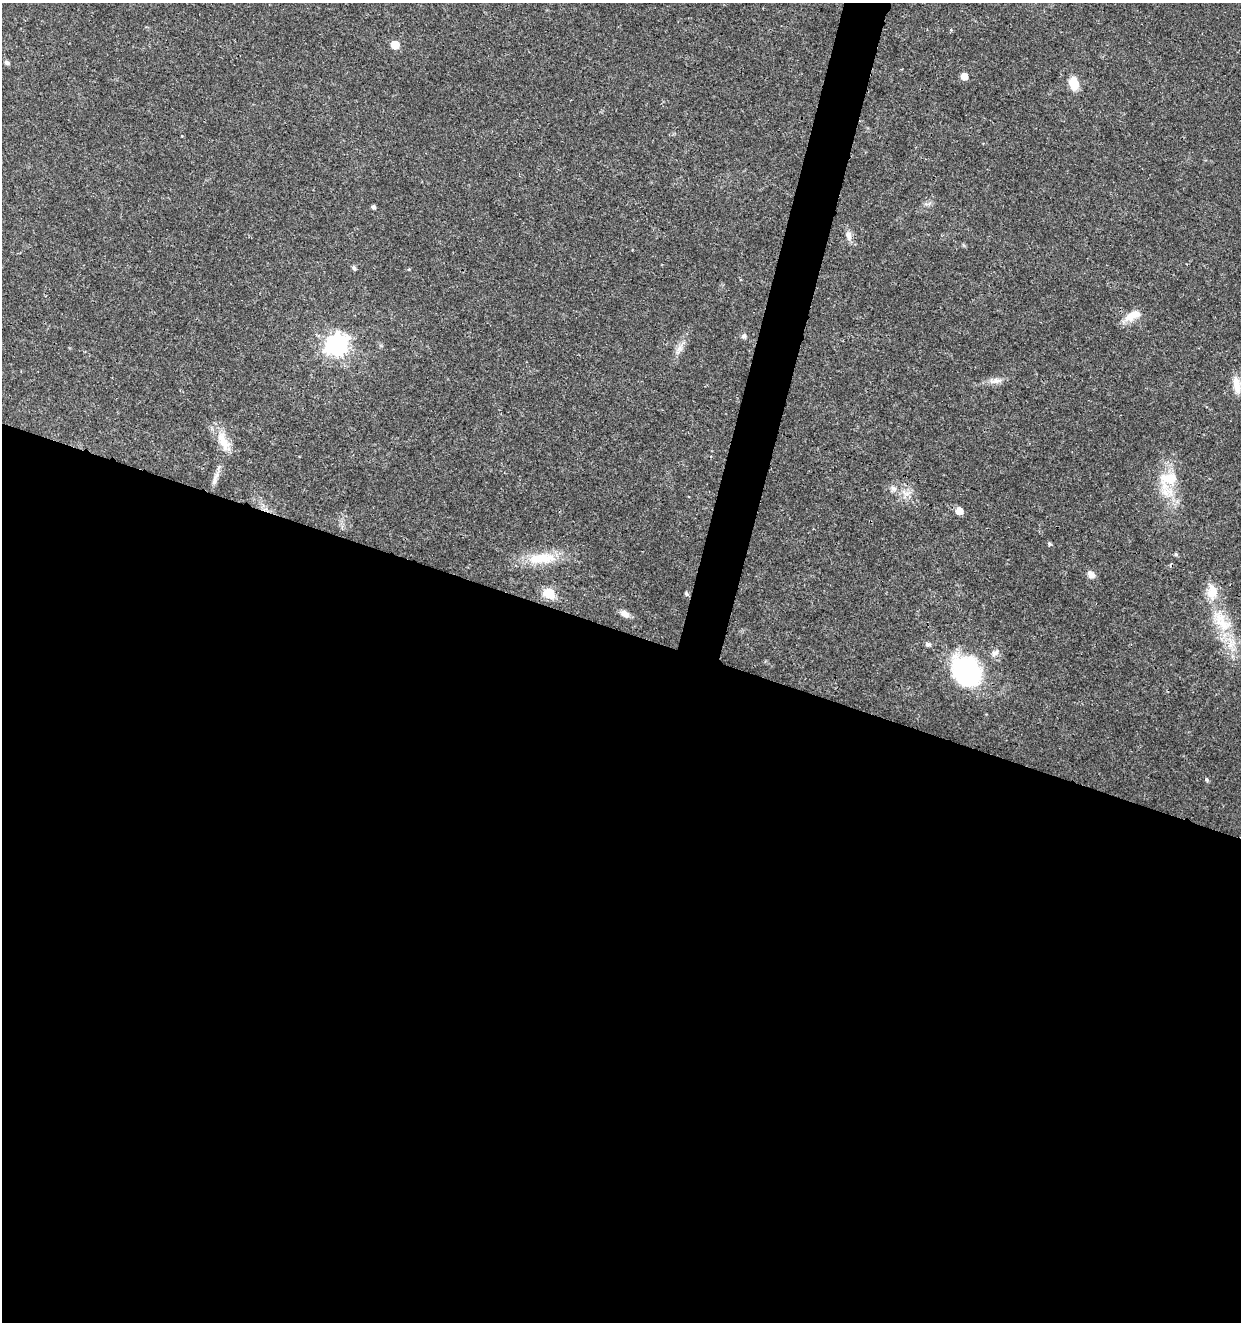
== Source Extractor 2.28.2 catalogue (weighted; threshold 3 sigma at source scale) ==
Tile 14 of 4 x 4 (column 2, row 4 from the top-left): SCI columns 1523-2761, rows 6-1325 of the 5461 x 5295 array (HDU 1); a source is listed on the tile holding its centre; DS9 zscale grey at full resolution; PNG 1243 x 1324 px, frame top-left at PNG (2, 3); no overlay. Shown black and unused: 54% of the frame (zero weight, under 3 of 4 exposures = <1% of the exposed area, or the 3 px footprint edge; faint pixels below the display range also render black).
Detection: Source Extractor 2.28.2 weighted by HDU 2 'WHT'; one run over the whole footprint, this tile lists its part. Background 0.0179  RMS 0.0021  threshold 0.00941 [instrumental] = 3 sigma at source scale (4.5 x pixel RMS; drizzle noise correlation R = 1.50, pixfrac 1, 0.0396/0.0396 arcsec/px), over >= 5 px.
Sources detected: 35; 1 cosmic-ray / hot-pixel residue — not listed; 2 inside a brighter listed object's ellipse — not listed separately; the other 32 listed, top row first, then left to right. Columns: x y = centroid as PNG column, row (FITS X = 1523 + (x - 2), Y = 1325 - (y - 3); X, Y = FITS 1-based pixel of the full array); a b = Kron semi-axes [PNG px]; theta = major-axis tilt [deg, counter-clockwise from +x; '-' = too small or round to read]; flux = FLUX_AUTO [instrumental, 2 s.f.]
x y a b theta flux
395 45 6 5 - 5.5
7 63 5 4 - 0.67
964 76 5 5 - 2.6
1074 83 14 9 -75 3.6
373 207 4 4 - 0.53
849 236 14 8 -80 1.2
354 267 5 5 - 0.52
409 269 4 3 - 0.2
1133 315 24 10 28 3.1
744 336 5 5 - 0.75
336 344 8 8 - 130
679 349 16 7 58 1.5
996 381 19 7 6 1.6
1237 384 24 9 -82 2.9
223 441 32 12 -64 4.1
1168 478 27 19 -11 6.3
214 480 18 7 72 1.4
893 489 9 7 -28 0.85
959 511 5 5 - 2.9
1049 543 5 5 - 0.33
1176 554 5 4 - 0.34
542 558 43 15 3 7.2
1091 575 10 8 -33 1.4
1212 591 23 15 -84 3.9
549 593 6 5 - 16
686 594 5 5 - 0.41
624 614 13 8 -33 1.2
1223 624 30 16 -37 6.6
928 644 6 5 - 0.68
995 653 11 8 36 1
966 670 38 30 -50 25
1206 779 5 5 - 0.35